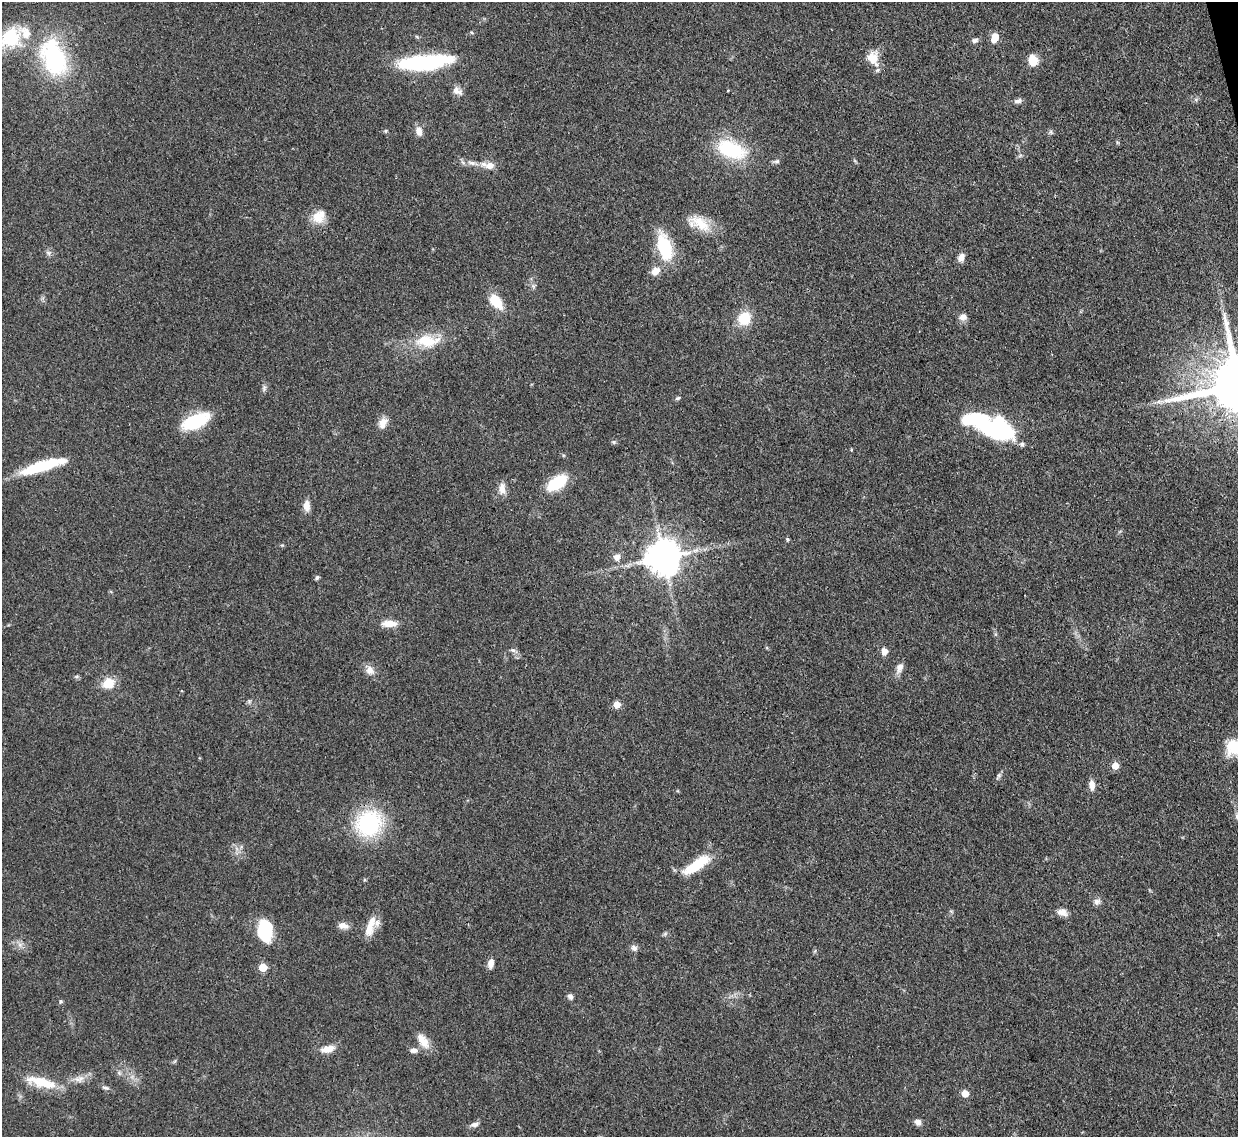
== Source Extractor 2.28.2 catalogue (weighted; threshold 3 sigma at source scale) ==
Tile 10 of 4 x 4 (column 2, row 3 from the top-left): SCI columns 1318-2553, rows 1354-2488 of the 5109 x 5092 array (HDU 1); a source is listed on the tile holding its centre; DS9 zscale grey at full resolution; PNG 1240 x 1139 px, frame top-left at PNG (2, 2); no overlay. Shown black and unused: <1% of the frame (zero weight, under 3 of 4 exposures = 9% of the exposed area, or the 3 px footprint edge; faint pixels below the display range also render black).
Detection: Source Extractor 2.28.2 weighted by HDU 2 'WHT'; one run over the whole footprint, this tile lists its part. Background 0.114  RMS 0.0048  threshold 0.0217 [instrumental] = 3 sigma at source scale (4.5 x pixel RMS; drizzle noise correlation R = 1.50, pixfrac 1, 0.05/0.05 arcsec/px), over >= 5 px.
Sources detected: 83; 2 inside a brighter object's white glare — not listed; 4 inside a brighter listed object's ellipse — not listed separately; the other 77 listed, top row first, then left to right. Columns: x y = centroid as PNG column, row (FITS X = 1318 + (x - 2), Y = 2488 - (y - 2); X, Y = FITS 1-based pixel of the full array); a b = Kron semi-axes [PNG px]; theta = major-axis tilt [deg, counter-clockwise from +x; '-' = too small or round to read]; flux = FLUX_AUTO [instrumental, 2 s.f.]
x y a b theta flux
994 37 9 5 70 9.4
10 38 32 23 32 24
975 40 9 6 17 1.4
873 58 17 13 -73 8.2
54 59 38 23 -69 57
1033 60 9 8 - 10
424 62 54 14 6 49
728 90 4 2 - 0.36
457 91 14 9 -31 2.8
1018 101 11 6 11 1.7
385 131 6 4 -90 0.6
419 131 12 8 -79 3.4
1051 132 7 4 -90 0.85
1117 142 6 4 -72 0.58
731 150 35 18 -20 31
777 161 8 6 14 1.1
472 163 12 6 -8 2.7
490 165 13 9 -3 4.2
319 217 19 15 51 8
700 223 28 14 -35 11
664 247 33 15 -73 22
48 253 7 6 - 1.4
961 257 11 7 53 2.6
655 271 9 8 - 4.7
533 286 6 5 - 1
496 301 15 9 -50 14
963 317 10 8 19 2.6
744 318 13 12 - 13
427 341 33 15 0 15
678 398 7 5 18 0.85
195 421 30 14 23 24
383 423 16 10 65 4.1
999 431 30 16 -17 81
614 442 6 5 - 0.8
563 455 5 3 - 0.5
39 467 38 11 17 25
557 483 21 11 34 20
502 488 15 9 -85 4.1
306 506 12 7 -85 4.3
787 539 4 4 - 1
617 557 9 9 - 2.5
663 557 10 10 - 1200
317 577 6 5 - 0.85
389 624 17 8 1 5.8
513 650 7 5 -19 1.3
884 651 8 6 89 3.1
899 668 14 9 71 2.9
370 670 13 11 -51 3.5
108 683 13 11 27 8.5
617 704 5 5 - 7.1
1235 747 20 17 -9 16
1115 766 5 5 - 7.5
999 775 6 5 - 0.99
1092 785 12 7 -84 3.4
369 823 22 21 - 54
696 865 33 10 34 18
1097 902 9 8 - 2
1062 912 12 8 -16 3.2
343 925 14 8 -14 3.1
369 929 23 12 76 7.2
265 931 19 13 85 29
665 934 7 4 20 0.85
634 948 8 7 - 1.9
491 963 11 7 80 2.8
263 967 5 5 - 11
570 997 8 6 -53 1.5
61 1001 6 4 71 0.69
423 1041 22 11 -55 6.3
328 1049 16 8 11 5.8
414 1050 11 6 3 2.1
119 1073 5 5 - 0.93
79 1079 15 9 16 3.8
42 1082 37 11 -15 14
106 1088 10 4 -14 1.2
965 1094 5 5 - 8.2
918 1122 8 7 - 2.1
475 1124 11 6 13 1.9
Isophote crosses this tile's border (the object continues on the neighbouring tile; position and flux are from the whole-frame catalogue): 2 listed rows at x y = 10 38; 1235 747